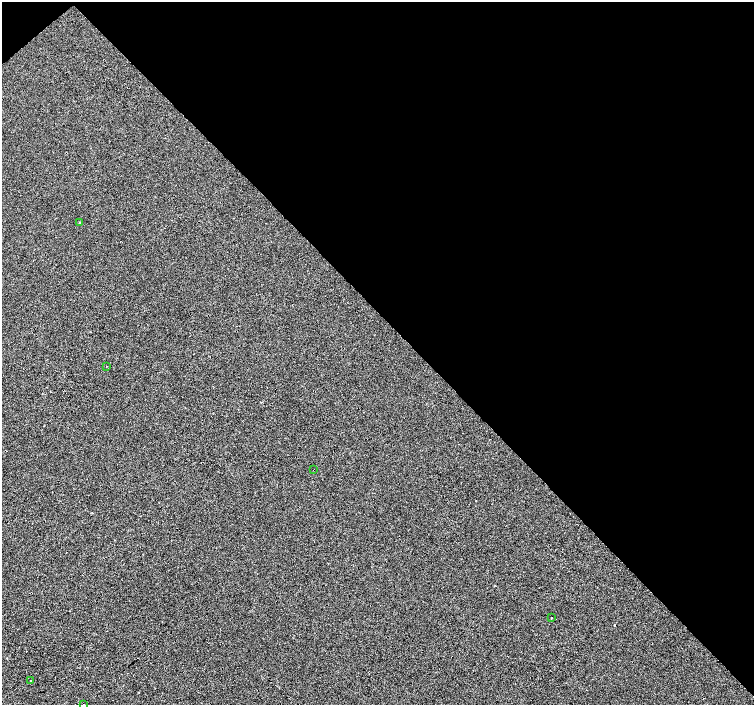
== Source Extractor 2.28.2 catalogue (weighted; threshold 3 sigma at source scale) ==
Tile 3 of 4 x 4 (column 3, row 1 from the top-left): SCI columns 3007-4509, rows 4371-5776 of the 6021 x 5992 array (HDU 1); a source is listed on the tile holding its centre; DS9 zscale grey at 2 x 2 block average (1 PNG px = mean of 2 x 2 image px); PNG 756 x 707 px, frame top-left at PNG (2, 2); each listed source drawn as its Kron ellipse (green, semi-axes under 4 px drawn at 4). Shown black and unused: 46% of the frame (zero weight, under 3 of 4 exposures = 2% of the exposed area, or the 3 px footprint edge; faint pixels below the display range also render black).
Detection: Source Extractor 2.28.2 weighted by HDU 2 'WHT'; one run over the whole footprint, this tile lists its part. Background -0.00101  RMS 0.0066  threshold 0.0296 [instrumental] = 3 sigma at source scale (4.5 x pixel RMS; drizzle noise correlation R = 1.50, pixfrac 1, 0.0396/0.0396 arcsec/px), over >= 5 px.
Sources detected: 7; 1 cosmic-ray / hot-pixel residue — neither listed nor drawn; the other 6 listed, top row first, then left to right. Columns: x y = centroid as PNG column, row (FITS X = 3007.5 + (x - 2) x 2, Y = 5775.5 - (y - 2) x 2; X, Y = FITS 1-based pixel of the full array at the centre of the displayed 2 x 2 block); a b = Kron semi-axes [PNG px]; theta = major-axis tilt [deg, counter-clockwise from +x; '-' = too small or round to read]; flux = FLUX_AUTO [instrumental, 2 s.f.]
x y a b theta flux
80 223 2 2 - 1.3
106 366 2 2 - 0.54
313 470 2 2 - 0.64
551 618 2 2 - 6.5
31 681 2 2 - 0.6
84 704 2 2 - 4
Overlapping masked pixels (flux is a lower limit): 1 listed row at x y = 313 470
Isophote crosses this tile's border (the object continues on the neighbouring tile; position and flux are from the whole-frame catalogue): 1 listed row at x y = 84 704